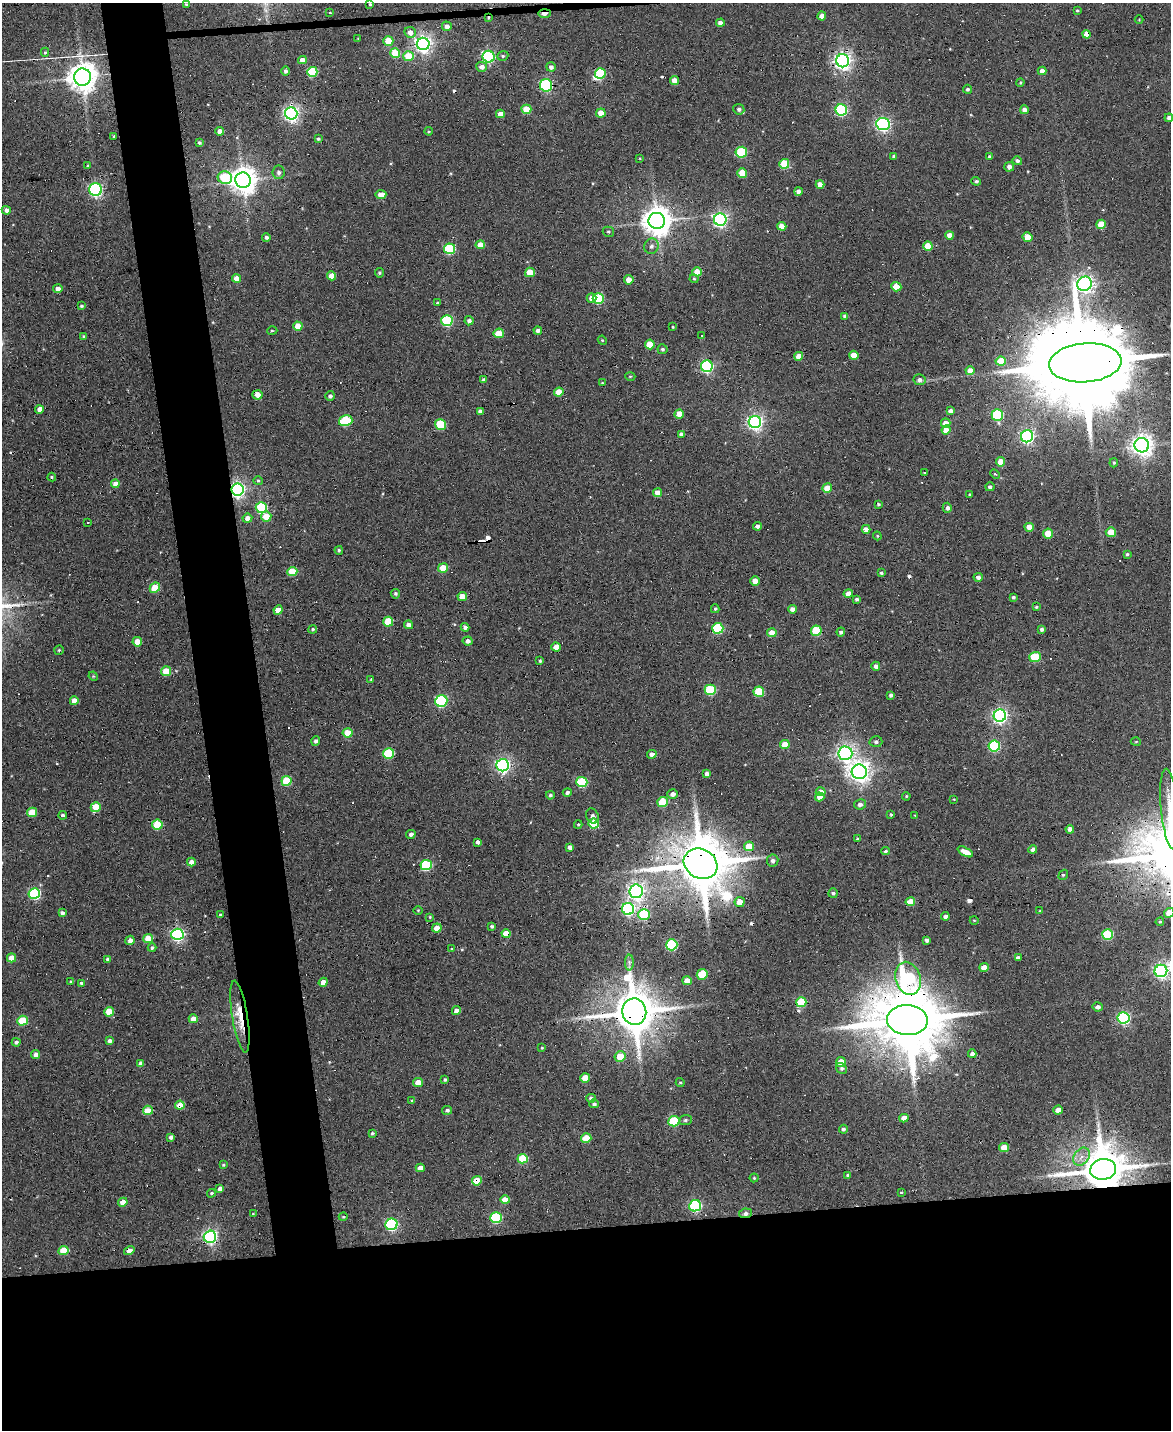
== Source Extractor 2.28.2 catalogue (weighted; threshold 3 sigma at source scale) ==
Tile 11 of 4 x 3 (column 3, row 3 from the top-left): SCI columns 2337-3505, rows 131-1558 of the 4673 x 4652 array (HDU 1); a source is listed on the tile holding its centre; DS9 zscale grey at full resolution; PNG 1173 x 1432 px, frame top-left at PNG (2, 3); each listed source drawn as its Kron ellipse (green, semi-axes under 4 px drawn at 4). Shown black and unused: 19% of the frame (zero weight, under 3 of 6 exposures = <1% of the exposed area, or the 3 px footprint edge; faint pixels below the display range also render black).
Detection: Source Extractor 2.28.2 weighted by HDU 2 'WHT'; one run over the whole footprint, this tile lists its part. Background 0.137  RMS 0.0091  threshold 0.0372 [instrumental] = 3 sigma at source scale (4.09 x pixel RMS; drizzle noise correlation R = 1.36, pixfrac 0.8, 0.05/0.05 arcsec/px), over >= 5 px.
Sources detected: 369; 1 inside a brighter object's white glare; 26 cosmic-ray / hot-pixel residue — neither listed nor drawn; the other 342 listed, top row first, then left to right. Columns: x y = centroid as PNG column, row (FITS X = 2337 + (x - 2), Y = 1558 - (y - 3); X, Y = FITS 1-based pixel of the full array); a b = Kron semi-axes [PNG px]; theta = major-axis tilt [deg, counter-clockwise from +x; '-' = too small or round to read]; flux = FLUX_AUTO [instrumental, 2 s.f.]
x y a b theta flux
186 4 3 3 - 1.5
370 4 3 3 - 1.2
1077 10 3 2 - 0.79
330 13 4 2 - 0.52
544 13 6 3 2 11
822 16 4 4 - 7.2
488 18 4 3 - 1
1139 20 4 3 - 0.65
720 23 4 4 - 4.4
447 26 5 4 - 4.3
410 32 6 5 - 5.3
1087 34 4 4 - 11
358 38 3 2 - 0.51
388 41 5 5 - 20
423 44 6 6 - 370
45 52 4 4 - 1.2
395 53 5 4 - 26
409 56 5 5 - 27
503 56 6 4 20 1.3
489 57 6 6 - 120
302 60 4 4 - 5.8
843 61 6 6 - 380
482 67 5 5 - 4.5
551 67 4 4 - 3.2
286 71 4 4 - 2.1
1042 71 4 4 - 5.7
312 72 5 5 - 54
600 73 5 5 - 54
82 77 8 8 - 1200
674 81 4 4 - 8.6
1020 83 4 3 - 1
546 85 6 6 - 92
968 89 4 4 - 1.5
526 109 5 4 - 25
739 109 5 5 - 2.5
841 110 6 5 - 96
1024 110 4 4 - 3.5
291 113 6 6 - 290
601 113 4 4 - 12
500 114 4 4 - 7.4
1169 118 4 4 - 2.7
883 124 7 6 - 210
220 131 4 4 - 7.6
429 131 4 3 - 0.85
114 136 3 2 - 0.9
318 139 4 4 - 1.4
199 143 4 4 - 1.7
741 152 5 5 - 52
894 157 4 3 - 2.2
990 157 4 3 - 1.9
640 158 3 2 - 0.61
1017 161 5 4 - 2.2
784 164 5 5 - 33
88 166 4 3 - 1.2
1009 167 5 5 - 3.2
279 172 6 6 - 3
742 173 5 5 - 22
225 178 7 6 - 46
243 180 8 7 - 1000
976 181 5 4 - 1.6
820 185 4 4 - 7.9
96 190 6 6 - 140
798 191 4 4 - 3.5
381 195 5 4 - 10
6 210 5 4 - 3.9
720 220 6 6 - 220
657 221 8 8 - 1200
1101 224 4 4 - 23
782 226 4 4 - 9.9
608 232 6 5 - 1.3
950 235 4 4 - 5.9
266 237 4 4 - 2.3
1027 237 5 4 - 15
480 245 4 4 - 8.6
652 246 8 7 - 3
928 246 5 4 - 20
449 249 5 5 - 61
530 272 5 4 - 17
697 272 5 4 - 11
379 273 5 5 - 1.3
332 276 4 4 - 12
236 278 4 4 - 10
694 279 4 4 - 0.9
629 280 4 4 - 9.6
1085 284 7 7 - 350
896 287 5 4 - 20
58 289 5 4 - 4.6
591 298 5 4 - 4.9
598 299 5 5 - 55
437 303 3 3 - 0.95
81 306 4 3 - 1.2
845 316 4 3 - 3
447 321 5 5 - 69
469 321 4 4 - 2.6
298 326 4 4 - 15
673 327 3 3 - 0.73
538 330 4 4 - 2.8
272 331 5 3 - 0.88
499 333 5 5 - 14
702 335 3 2 - 1
84 336 4 4 - 1.2
602 340 5 3 - 0.8
650 344 5 5 - 17
662 349 5 5 - 1.5
854 355 5 4 - 9.8
799 356 4 4 - 9.5
1001 361 5 4 - 19
1085 363 36 19 4 25000
707 366 6 6 - 130
970 371 4 4 - 8.4
630 376 5 3 - 0.8
483 380 4 4 - 1.9
920 380 6 5 - 2.5
602 383 4 4 - 0.88
559 392 5 4 - 13
257 395 5 4 - 5.8
330 396 5 5 - 2.3
39 409 4 4 - 3.7
480 411 4 4 - 3
950 411 4 4 - 3.1
679 414 4 4 - 10
997 415 6 5 - 65
346 421 7 5 16 49
755 422 6 6 - 280
946 423 5 4 - 6.7
440 424 6 5 - 40
946 430 4 4 - 11
681 434 4 3 - 2.5
1027 436 6 6 - 200
1142 445 7 7 - 570
1000 462 5 4 - 9.4
1114 463 4 4 - 1
924 473 3 2 - 0.95
995 474 5 3 - 0.82
52 477 4 4 - 1
258 481 5 4 - 1.1
115 484 4 4 - 7.8
990 487 4 4 - 1.8
827 488 5 4 - 13
237 490 6 6 - 270
657 493 4 4 - 8.8
970 494 3 3 - 0.74
878 504 3 3 - 1.1
261 508 5 5 - 64
947 508 5 4 - 2.4
266 516 5 5 - 13
247 518 5 4 - 5
87 522 4 3 - 0.8
757 526 4 4 - 2.7
1029 527 4 4 - 8.4
866 529 4 4 - 6.2
1111 532 5 5 - 16
1048 533 5 5 - 18
877 536 4 4 - 0.94
339 550 4 4 - 1.4
1127 554 4 3 - 1.4
443 568 5 4 - 15
292 571 5 4 - 23
881 573 4 3 - 1.3
978 577 4 4 - 3.3
755 581 5 4 - 8.3
155 588 5 4 - 17
848 593 5 4 - 4.1
395 594 5 5 - 1.6
462 596 4 4 - 10
1013 597 4 3 - 1.4
856 599 4 4 - 1.8
1036 607 4 3 - 1.2
715 609 4 4 - 1.1
792 609 4 4 - 3.4
278 610 5 4 - 10
388 622 5 5 - 25
409 625 4 4 - 4.3
465 627 4 4 - 2.9
718 628 5 5 - 66
313 629 4 4 - 1.4
1042 629 4 4 - 2.2
816 631 5 5 - 37
841 632 4 4 - 2.5
772 633 5 4 - 8.1
468 641 5 4 - 3.5
137 642 5 4 - 14
556 647 4 4 - 10
59 650 5 4 - 1.2
1035 657 6 5 - 34
540 661 3 3 - 1.1
876 666 4 4 - 2.9
166 671 5 5 - 19
93 676 5 4 - 0.89
371 679 4 3 - 0.71
710 690 5 5 - 56
759 692 5 5 - 33
891 695 4 4 - 2
74 701 4 4 - 7.8
441 701 6 6 - 110
1000 716 6 6 - 240
348 733 5 4 - 14
316 741 4 4 - 2.4
876 742 6 5 - 2.2
1136 742 5 3 - 0.83
785 744 5 4 - 13
994 746 6 5 - 78
389 753 5 5 - 45
845 753 7 7 - 320
652 754 4 4 - 4.2
503 765 6 6 - 240
859 772 7 7 - 580
707 774 4 4 - 2.7
286 781 5 5 - 34
582 782 5 5 - 50
567 792 4 4 - 1.9
821 792 5 4 - 7.7
673 794 5 5 - 3.8
550 795 4 4 - 1.5
906 796 4 3 - 0.92
820 797 4 4 - 7.7
954 799 3 2 - 0.59
662 802 5 5 - 29
860 804 6 5 - 3.1
96 807 5 5 - 23
1170 809 40 9 -84 21
32 812 5 4 - 22
63 815 4 4 - 2
891 815 4 3 - 1.2
915 815 3 2 - 0.57
592 816 8 6 -63 2.5
594 824 5 5 - 31
157 825 5 5 - 33
578 825 4 4 - 0.87
1070 829 4 4 - 2.9
411 834 5 4 - 2.8
857 839 3 3 - 1.2
477 842 4 3 - 2.6
749 846 5 4 - 19
570 847 4 4 - 4.1
1033 849 4 4 - 3.2
885 851 4 3 - 1.6
965 852 8 4 -27 7.6
773 861 6 5 - 3
191 862 4 4 - 4.6
701 864 17 14 -29 6000
426 865 6 5 - 67
1063 875 5 3 - 1
636 891 7 6 - 330
833 893 5 4 - 1.8
34 894 5 5 - 95
740 902 5 5 - 9
910 902 4 4 - 14
628 909 6 6 - 170
418 910 4 3 - 0.69
1040 911 3 3 - 0.84
62 913 4 4 - 2.9
1169 913 5 4 - 11
220 915 3 3 - 0.81
644 915 6 5 - 54
945 916 4 4 - 2.4
430 917 4 4 - 0.99
974 920 4 3 - 0.57
1160 922 4 3 - 1.1
492 926 3 3 - 1.5
437 928 5 4 - 8.9
177 934 6 5 - 160
506 934 4 4 - 14
1108 934 5 5 - 51
148 938 5 4 - 15
130 940 5 4 - 4
927 940 4 3 - 2.1
672 945 6 5 - 79
152 948 4 4 - 1.6
452 949 4 4 - 1.1
12 958 4 4 - 12
1018 958 4 4 - 3.2
108 959 4 4 - 2.7
629 962 8 4 -90 2
984 967 5 4 - 6.8
1161 971 6 6 - 250
702 974 6 5 - 29
908 978 17 12 -73 100
687 981 5 4 - 8
71 982 4 2 - 0.92
323 982 5 4 - 7.2
81 983 3 3 - 1.6
801 1002 5 5 - 40
1098 1007 5 4 - 3.5
456 1011 4 4 - 5.4
109 1012 5 4 - 21
634 1012 13 12 - 3700
240 1017 36 8 -81 19
1124 1018 6 5 - 120
193 1019 5 4 - 7.5
907 1020 20 15 -3 9900
22 1021 5 5 - 30
110 1041 4 3 - 3
16 1042 4 3 - 2
542 1048 4 3 - 0.7
36 1054 4 4 - 4.6
972 1054 4 4 - 3
620 1056 5 5 - 16
841 1062 5 4 - 15
141 1063 4 4 - 3.6
841 1068 6 4 -53 1.6
585 1078 5 4 - 15
445 1079 4 3 - 1.3
680 1082 4 4 - 1.1
418 1083 5 4 - 10
591 1098 5 4 - 2.4
412 1101 4 4 - 1.1
594 1104 5 4 - 1.9
180 1105 5 4 - 13
148 1110 5 4 - 23
447 1110 5 4 - 2
1058 1110 4 4 - 6.2
904 1118 4 4 - 6.2
685 1120 6 5 - 1.8
674 1121 5 5 - 51
843 1129 4 4 - 1.9
372 1133 3 3 - 1.3
171 1137 4 4 - 2.7
586 1138 5 4 - 17
1004 1147 5 4 - 12
1081 1157 10 7 52 6
523 1159 5 4 - 33
223 1165 3 3 - 0.87
420 1168 4 4 - 6.6
1103 1169 13 10 10 3800
848 1175 4 3 - 1.1
754 1178 4 4 - 0.91
477 1181 5 4 - 15
220 1189 4 4 - 4.3
901 1192 4 2 - 0.62
211 1193 4 3 - 1
505 1200 5 4 - 9.4
123 1202 5 4 - 9.4
695 1206 6 5 - 110
745 1213 6 4 8 2.7
253 1214 3 3 - 0.72
343 1217 4 3 - 0.68
496 1218 6 5 - 64
391 1224 6 5 - 110
210 1237 6 6 - 230
63 1251 5 4 - 22
129 1251 5 4 - 9
Overlapping masked pixels (flux is a lower limit): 21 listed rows (the first 20) at x y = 544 13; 488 18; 1087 34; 843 61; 546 85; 1085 363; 237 490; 155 588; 701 864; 910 902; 628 909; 506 934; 634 1012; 240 1017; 907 1020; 180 1105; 1103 1169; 477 1181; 745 1213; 210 1237
Isophote crosses this tile's border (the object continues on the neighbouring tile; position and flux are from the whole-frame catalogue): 3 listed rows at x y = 1169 118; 1170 809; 1169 913